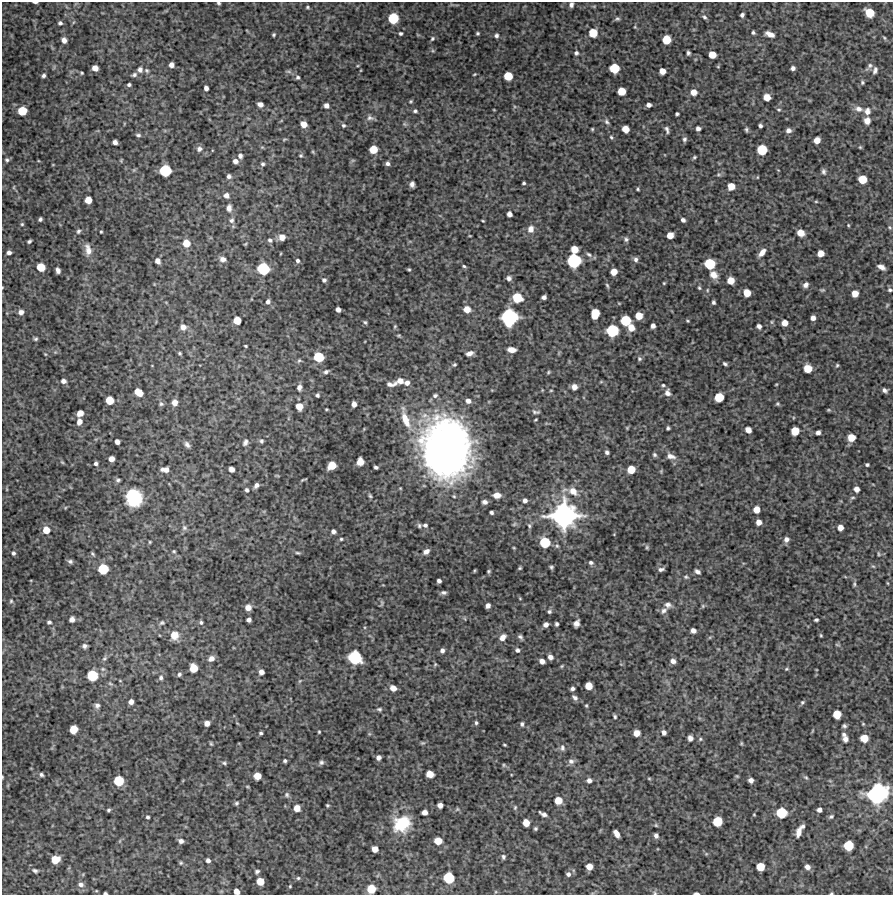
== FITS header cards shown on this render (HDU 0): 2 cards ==
NAXIS1  =                  891 /Length X axis
NAXIS2  =                  893 /Length Y axis

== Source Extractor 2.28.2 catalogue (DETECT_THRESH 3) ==
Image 891 x 893 px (HDU 0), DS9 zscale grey, 1 PNG px = 1 image px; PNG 895 x 897 px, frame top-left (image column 1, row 893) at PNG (2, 2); no overlay
Background 4910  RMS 200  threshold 605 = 3 sigma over >= 5 px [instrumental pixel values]
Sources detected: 448; all 448 listed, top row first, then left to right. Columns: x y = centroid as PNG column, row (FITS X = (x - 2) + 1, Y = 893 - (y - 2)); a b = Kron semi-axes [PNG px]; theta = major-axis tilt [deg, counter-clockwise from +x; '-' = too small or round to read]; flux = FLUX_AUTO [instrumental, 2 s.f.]
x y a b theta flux
35 2 4 2 - 2.1e+04
219 3 4 3 - 2.0e+04
571 5 5 4 - 4.1e+04
307 7 4 3 - 1.6e+04
869 13 7 6 - 2.9e+05
742 15 4 4 - 3.5e+04
704 17 7 5 -38 2.8e+04
393 18 7 7 - 4.2e+05
617 19 6 5 - 2.4e+04
60 23 5 4 - 2.8e+04
635 27 5 4 - 1.3e+04
753 32 4 3 - 2.3e+04
400 33 4 4 - 2.3e+04
478 33 3 3 - 1.8e+04
593 33 6 6 - 2.5e+05
770 34 10 5 -22 8.5e+04
274 35 3 3 - 1.8e+04
496 36 5 5 - 3.0e+04
884 38 6 4 -59 1.6e+04
432 39 5 4 - 2.0e+04
64 40 6 5 - 6.7e+04
666 40 6 6 - 2.6e+05
576 53 5 5 - 3.1e+04
688 53 4 3 - 2.8e+04
712 55 6 5 - 1.7e+05
171 65 5 4 - 6.4e+04
869 66 12 5 50 4.0e+04
95 68 5 5 - 1.0e+05
614 68 7 7 - 3.3e+05
793 68 4 4 - 4.2e+04
140 69 7 6 - 4.9e+04
875 70 8 5 72 4.3e+04
147 71 6 6 - 2.6e+04
662 71 5 5 - 1.1e+05
82 73 3 3 - 1.6e+04
474 74 3 2 - 1.2e+04
43 75 4 4 - 3.1e+04
134 75 7 5 24 3.0e+04
508 76 6 6 - 2.6e+05
298 77 6 5 - 2.5e+04
862 82 5 4 - 2.2e+04
129 85 4 3 - 2.7e+04
206 88 5 4 - 4.9e+04
621 91 6 6 - 2.1e+05
694 92 6 6 - 1.1e+05
767 97 6 5 - 1.5e+05
411 101 4 4 - 1.5e+04
260 104 6 5 - 6.3e+04
326 105 5 5 - 6.0e+04
649 105 5 4 - 5.1e+04
859 109 11 7 -13 7.6e+04
494 110 3 2 - 9.3e+03
779 110 6 4 -1 1.9e+04
22 111 7 6 - 2.9e+05
415 111 5 4 - 2.3e+04
867 111 9 8 - 7.5e+04
677 114 3 3 - 2.1e+04
370 118 10 7 -5 4.3e+04
867 121 7 6 - 9.2e+04
607 122 7 5 -47 3.1e+04
304 124 6 5 - 1.2e+05
405 124 6 4 -70 1.8e+04
343 125 5 5 - 2.5e+04
760 126 4 3 - 3.0e+04
698 128 4 4 - 4.6e+04
592 129 3 3 - 1.5e+04
625 129 6 5 - 1.5e+05
667 130 9 4 -72 3.3e+04
746 130 6 4 -82 2.4e+04
788 130 6 5 - 5.7e+04
138 135 7 4 -7 2.6e+04
611 137 6 4 -72 2.0e+04
284 139 7 3 10 1.6e+04
684 139 7 5 73 3.2e+04
817 140 5 5 - 1.3e+05
115 142 4 4 - 5.1e+04
262 147 6 4 -18 1.5e+04
860 147 4 4 - 1.4e+04
199 149 8 7 - 5.1e+04
373 149 6 6 - 2.2e+05
762 150 7 7 - 3.8e+05
240 156 6 6 - 4.0e+04
301 156 5 5 - 2.1e+04
694 157 5 4 - 2.0e+04
7 160 6 5 - 2.8e+04
353 160 6 4 18 1.6e+04
235 161 5 5 - 6.1e+04
387 163 5 5 - 3.8e+04
263 164 6 5 - 2.8e+04
165 170 8 8 - 5.4e+05
824 172 7 5 -78 3.3e+04
719 174 7 5 -1 2.4e+04
229 176 6 6 - 4.3e+04
757 177 4 3 - 1.0e+04
862 179 6 6 - 2.4e+05
524 183 3 3 - 2.0e+04
412 184 6 4 87 4.6e+04
731 186 6 6 - 1.6e+05
14 187 6 3 71 1.4e+04
638 189 3 3 - 1.7e+04
226 195 7 6 - 6.8e+04
88 200 5 5 - 1.5e+05
816 201 5 3 - 1.3e+04
229 208 11 7 84 7.0e+04
509 214 5 4 - 5.9e+04
40 219 4 4 - 2.8e+04
231 220 9 8 - 6.0e+04
683 220 4 4 - 3.9e+04
483 221 3 2 - 1.2e+04
22 224 5 5 - 1.8e+04
848 225 4 3 - 1.2e+04
889 227 5 4 - 1.7e+04
531 229 9 8 - 8.4e+04
78 231 6 5 - 2.6e+04
101 232 3 2 - 1.4e+04
801 233 6 5 - 1.4e+05
670 235 5 5 - 1.3e+05
470 236 4 2 - 1.0e+04
282 237 6 6 - 1.0e+05
626 239 7 6 - 3.3e+04
270 240 6 5 - 3.2e+04
29 241 4 3 - 2.6e+04
186 243 7 7 - 1.7e+05
245 244 4 4 - 1.4e+04
574 249 6 6 - 1.6e+05
88 250 15 8 -80 1.0e+05
9 252 5 4 - 4.4e+04
762 252 10 5 48 9.1e+04
821 253 5 5 - 1.2e+05
589 254 9 5 -36 3.6e+04
223 259 7 6 - 6.8e+04
636 259 7 6 - 4.1e+04
157 261 5 4 - 6.8e+04
297 261 5 4 - 2.8e+04
574 261 9 9 - 8.0e+05
710 264 7 7 - 4.4e+05
464 266 5 3 - 2.0e+04
41 267 6 6 - 2.4e+05
881 267 8 4 -27 6.8e+04
263 269 8 8 - 6.1e+05
409 269 4 3 - 1.8e+04
58 270 5 4 - 5.0e+04
614 272 5 5 - 1.3e+05
713 275 10 8 -40 1.1e+05
509 278 5 5 - 4.6e+04
324 280 4 4 - 2.9e+04
731 280 6 6 - 1.6e+05
664 283 3 3 - 1.3e+04
607 285 7 4 -63 2.0e+04
806 285 6 5 - 4.8e+04
699 288 5 4 - 1.9e+04
707 290 5 3 - 1.5e+04
822 290 6 4 8 1.8e+04
890 290 5 4 - 2.5e+04
747 293 6 5 - 1.9e+05
855 294 6 5 - 1.2e+05
544 297 4 4 - 4.6e+04
517 298 8 7 - 3.6e+05
268 302 5 4 - 3.8e+04
713 302 4 3 - 2.7e+04
887 305 7 3 54 1.5e+04
338 309 4 4 - 5.9e+04
467 309 7 6 - 1.4e+05
21 312 6 5 - 6.2e+04
595 314 8 6 80 3.0e+05
639 316 6 6 - 1.7e+05
509 317 11 11 - 1.2e+06
813 318 5 4 - 5.9e+04
237 320 6 6 - 1.8e+05
626 320 7 7 - 4.0e+05
687 321 4 3 - 1.3e+04
365 322 5 4 - 2.2e+04
772 322 6 4 -89 1.6e+04
785 323 5 5 - 1.1e+05
653 326 5 4 - 5.4e+04
759 326 5 5 - 4.8e+04
183 327 7 6 - 8.0e+04
395 327 6 4 70 1.7e+04
631 327 7 6 - 1.3e+05
612 331 8 8 - 5.9e+05
399 335 5 3 - 1.7e+04
36 339 5 4 - 2.3e+04
246 346 3 3 - 1.5e+04
512 350 7 5 -6 1.1e+05
180 353 4 4 - 1.9e+04
469 353 9 5 18 6.6e+04
45 354 5 4 - 1.2e+04
319 357 7 7 - 3.7e+05
639 359 6 5 - 2.6e+04
299 361 6 5 - 2.1e+04
725 364 4 3 - 2.6e+04
454 365 5 4 - 1.9e+04
837 365 5 4 - 1.8e+04
808 368 6 6 - 2.2e+05
326 372 7 5 21 3.2e+04
548 372 5 4 - 1.6e+04
63 381 6 5 - 4.6e+04
400 381 9 6 21 1.1e+05
601 382 6 3 19 1.2e+04
407 383 6 6 - 6.3e+04
390 384 12 6 -6 5.4e+04
776 384 4 2 - 1.1e+04
663 385 4 4 - 1.6e+04
299 387 7 5 78 4.9e+04
574 387 5 5 - 7.8e+04
551 390 5 3 - 1.2e+04
885 390 5 4 - 3.7e+04
138 392 8 5 -36 1.9e+05
667 393 8 6 -77 5.9e+04
317 395 4 4 - 2.5e+04
435 395 6 5 - 3.4e+04
719 397 7 6 - 3.0e+05
109 400 6 6 - 2.1e+05
468 401 6 5 - 6.1e+04
175 403 6 5 - 9.6e+04
161 404 7 6 - 2.8e+04
354 404 5 4 - 6.7e+04
777 404 5 4 - 1.8e+04
299 406 6 5 - 1.5e+05
326 409 3 2 - 1.2e+04
828 410 4 3 - 1.4e+04
536 412 8 4 -7 3.0e+04
80 413 6 5 - 1.2e+05
405 419 31 9 -71 2.9e+05
536 420 3 2 - 1.3e+04
79 422 6 5 - 7.8e+04
627 428 4 4 - 1.2e+04
668 428 4 3 - 2.2e+04
748 430 6 5 - 7.7e+04
795 431 6 6 - 2.3e+05
818 432 4 4 - 4.4e+04
851 437 6 6 - 1.8e+05
261 441 6 5 - 2.5e+04
117 442 5 4 - 6.3e+04
245 442 10 7 68 4.8e+04
187 445 8 5 -51 4.4e+04
446 448 48 36 84 8.7e+06
607 452 4 4 - 3.4e+04
655 455 5 5 - 2.5e+04
671 456 11 7 -16 7.4e+04
111 459 5 5 - 8.3e+04
62 462 5 4 - 1.4e+04
360 462 6 6 - 1.2e+05
96 463 4 4 - 3.1e+04
332 465 7 6 - 2.2e+05
867 465 4 3 - 2.3e+04
376 467 4 3 - 2.9e+04
165 469 9 5 -3 8.3e+04
231 469 5 4 - 7.6e+04
631 470 6 6 - 2.0e+05
661 471 5 4 - 1.4e+04
118 480 5 4 - 2.5e+04
303 480 6 2 20 1.6e+04
256 485 6 4 49 4.8e+04
7 489 6 4 -89 1.6e+04
856 489 5 4 - 7.3e+04
247 490 5 4 - 3.0e+04
573 491 13 10 -38 1.4e+05
497 495 7 6 - 9.5e+04
370 496 5 4 - 2.1e+04
134 498 14 13 - 7.6e+05
853 498 7 3 1 1.6e+04
525 500 5 5 - 4.6e+04
485 502 5 4 - 4.7e+04
756 509 6 5 - 1.2e+05
491 512 4 3 - 2.8e+04
564 515 20 18 6 2.7e+06
759 522 5 5 - 8.6e+04
514 524 6 4 45 1.7e+04
425 525 6 5 - 3.2e+04
529 525 7 5 -74 2.7e+04
419 526 6 6 - 2.8e+04
184 528 8 7 - 3.8e+04
840 528 5 5 - 8.8e+04
46 530 7 6 - 1.6e+05
333 531 5 4 - 4.7e+04
341 539 4 4 - 1.9e+04
786 539 6 6 - 5.8e+04
150 542 4 3 - 1.4e+04
545 542 8 7 - 4.1e+05
557 546 5 5 - 2.3e+04
647 547 6 5 - 2.0e+04
514 548 4 3 - 1.3e+04
174 551 5 4 - 1.6e+04
426 551 8 6 32 6.5e+04
13 553 6 5 - 3.4e+04
298 553 7 4 -13 2.1e+04
92 554 5 4 - 1.9e+04
878 554 6 3 -82 1.5e+04
70 561 6 5 - 3.4e+04
591 562 5 4 - 3.1e+04
873 566 6 3 -18 1.5e+04
551 567 4 3 - 2.1e+04
520 568 4 3 - 1.7e+04
103 569 7 7 - 3.7e+05
661 569 7 4 11 4.0e+04
474 570 5 2 - 1.3e+04
489 571 5 4 - 2.0e+04
697 571 6 4 -35 4.1e+04
686 577 6 5 - 2.3e+04
439 581 4 4 - 4.2e+04
887 583 5 3 - 1.1e+04
854 584 7 4 -90 2.3e+04
444 592 6 4 -1 3.4e+04
520 598 4 3 - 9.9e+03
11 601 6 5 - 2.6e+04
381 603 10 4 -86 2.4e+04
668 605 8 7 - 5.7e+04
488 606 5 4 - 5.0e+04
703 606 5 5 - 1.9e+04
248 608 6 6 - 9.9e+04
549 611 6 5 - 2.7e+04
664 611 9 6 44 4.5e+04
72 619 5 5 - 6.6e+04
465 619 6 3 -71 1.3e+04
249 620 4 4 - 4.9e+04
816 620 4 3 - 2.3e+04
49 622 5 4 - 2.8e+04
201 622 6 5 - 2.9e+04
162 623 8 6 16 3.1e+04
576 623 7 5 61 6.3e+04
556 624 4 3 - 2.6e+04
546 625 5 4 - 5.8e+04
693 631 5 4 - 6.2e+04
174 635 10 9 - 1.6e+05
821 635 4 3 - 1.4e+04
503 637 9 6 49 7.5e+04
520 637 6 4 -40 3.2e+04
837 645 7 3 -9 1.6e+04
85 646 4 4 - 3.5e+04
517 650 6 5 - 3.5e+04
442 651 5 5 - 4.6e+04
355 657 9 8 - 7.7e+05
550 657 6 5 - 6.3e+04
104 658 7 5 44 2.8e+04
211 659 8 6 34 7.1e+04
542 661 5 4 - 6.7e+04
673 661 6 5 - 5.5e+04
435 664 5 4 - 1.6e+04
562 666 5 4 - 1.5e+04
193 668 7 6 - 2.2e+05
786 669 5 4 - 1.7e+04
261 672 5 5 - 6.5e+04
179 674 5 4 - 2.9e+04
92 675 7 7 - 4.5e+05
161 678 7 6 - 3.7e+04
120 681 4 3 - 1.0e+04
589 686 6 5 - 1.7e+05
393 688 6 5 - 9.1e+04
572 689 4 4 - 3.6e+04
575 698 8 5 -38 4.1e+04
131 702 5 4 - 6.4e+04
802 702 6 4 49 2.3e+04
97 706 6 6 - 4.1e+04
586 706 4 3 - 1.5e+04
379 709 6 5 - 2.3e+04
837 714 6 6 - 2.3e+05
615 717 5 4 - 2.1e+04
207 723 5 5 - 7.3e+04
237 723 5 3 - 1.0e+04
476 723 4 3 - 2.1e+04
522 724 5 4 - 2.5e+04
844 726 4 3 - 2.6e+04
73 729 6 6 - 2.2e+05
812 731 5 3 - 1.2e+04
319 732 3 3 - 1.4e+04
664 732 5 4 - 4.7e+04
261 733 4 3 - 2.5e+04
636 733 5 5 - 1.2e+05
844 734 5 5 - 3.3e+04
690 738 6 5 - 5.2e+04
864 738 6 6 - 1.9e+05
700 739 6 5 - 2.1e+04
845 739 6 5 - 5.1e+04
422 743 6 4 9 1.7e+04
741 743 4 3 - 1.4e+04
211 744 5 3 - 1.8e+04
504 745 3 2 - 1.3e+04
562 748 8 6 -79 4.0e+04
378 757 4 4 - 5.1e+04
285 761 4 3 - 2.5e+04
571 761 8 7 - 4.6e+04
321 762 6 6 - 3.3e+04
224 763 7 5 -11 2.6e+04
504 765 5 4 - 1.5e+04
430 774 6 5 - 1.5e+05
41 775 5 4 - 3.1e+04
257 776 6 6 - 1.5e+05
737 776 4 4 - 1.4e+04
2 777 4 2 - 1.1e+04
806 777 6 4 -47 2.0e+04
649 778 5 3 - 1.4e+04
589 780 5 5 - 4.7e+04
751 780 5 4 - 6.1e+04
119 781 7 7 - 3.8e+05
8 785 6 4 72 1.5e+04
877 794 15 12 23 2.0e+06
287 795 8 6 -67 3.1e+04
558 801 6 6 - 1.8e+05
236 803 5 5 - 2.3e+04
327 805 4 4 - 1.7e+04
440 805 5 4 - 7.3e+04
515 807 6 4 64 1.8e+04
297 808 5 5 - 1.3e+05
457 809 6 5 - 1.9e+04
108 810 4 3 - 2.2e+04
819 810 5 4 - 5.7e+04
424 812 5 5 - 7.3e+04
781 813 7 7 - 4.3e+05
543 814 8 4 -26 4.7e+04
754 814 3 3 - 1.2e+04
148 817 4 3 - 2.6e+04
831 817 6 5 - 2.6e+04
717 821 7 6 - 3.3e+05
526 823 6 5 - 1.6e+05
402 824 22 19 34 5.1e+05
656 825 5 4 - 1.6e+04
802 826 5 5 - 3.3e+04
535 829 4 4 - 2.1e+04
799 832 11 5 75 9.3e+04
616 834 7 4 -59 9.9e+04
656 836 5 4 - 4.2e+04
181 841 6 5 - 4.9e+04
438 841 6 6 - 1.8e+05
848 846 7 7 - 3.6e+05
375 849 5 5 - 1.1e+05
706 854 5 4 - 1.4e+04
503 857 6 5 - 3.0e+04
55 860 7 6 - 2.2e+05
208 860 4 4 - 4.3e+04
181 863 5 4 - 1.8e+04
589 866 5 5 - 1.2e+05
760 867 6 6 - 2.3e+05
807 867 6 5 - 6.4e+04
35 871 8 5 -27 3.0e+04
257 871 5 4 - 2.9e+04
568 874 6 6 - 4.0e+04
298 878 5 5 - 2.3e+04
449 878 8 7 - 4.7e+05
260 881 6 6 - 1.8e+05
81 884 7 6 - 5.5e+04
290 886 3 3 - 1.3e+04
371 889 6 6 - 2.4e+05
236 891 5 4 - 8.9e+04
105 893 4 3 - 2.4e+04
655 893 6 5 - 2.4e+04
696 893 5 2 - 3.5e+04
831 893 4 3 - 1.5e+04
At the frame edge (FLAGS 8, measured only in part): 10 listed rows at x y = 35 2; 219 3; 571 5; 890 290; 2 777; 236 891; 105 893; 655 893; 696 893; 831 893